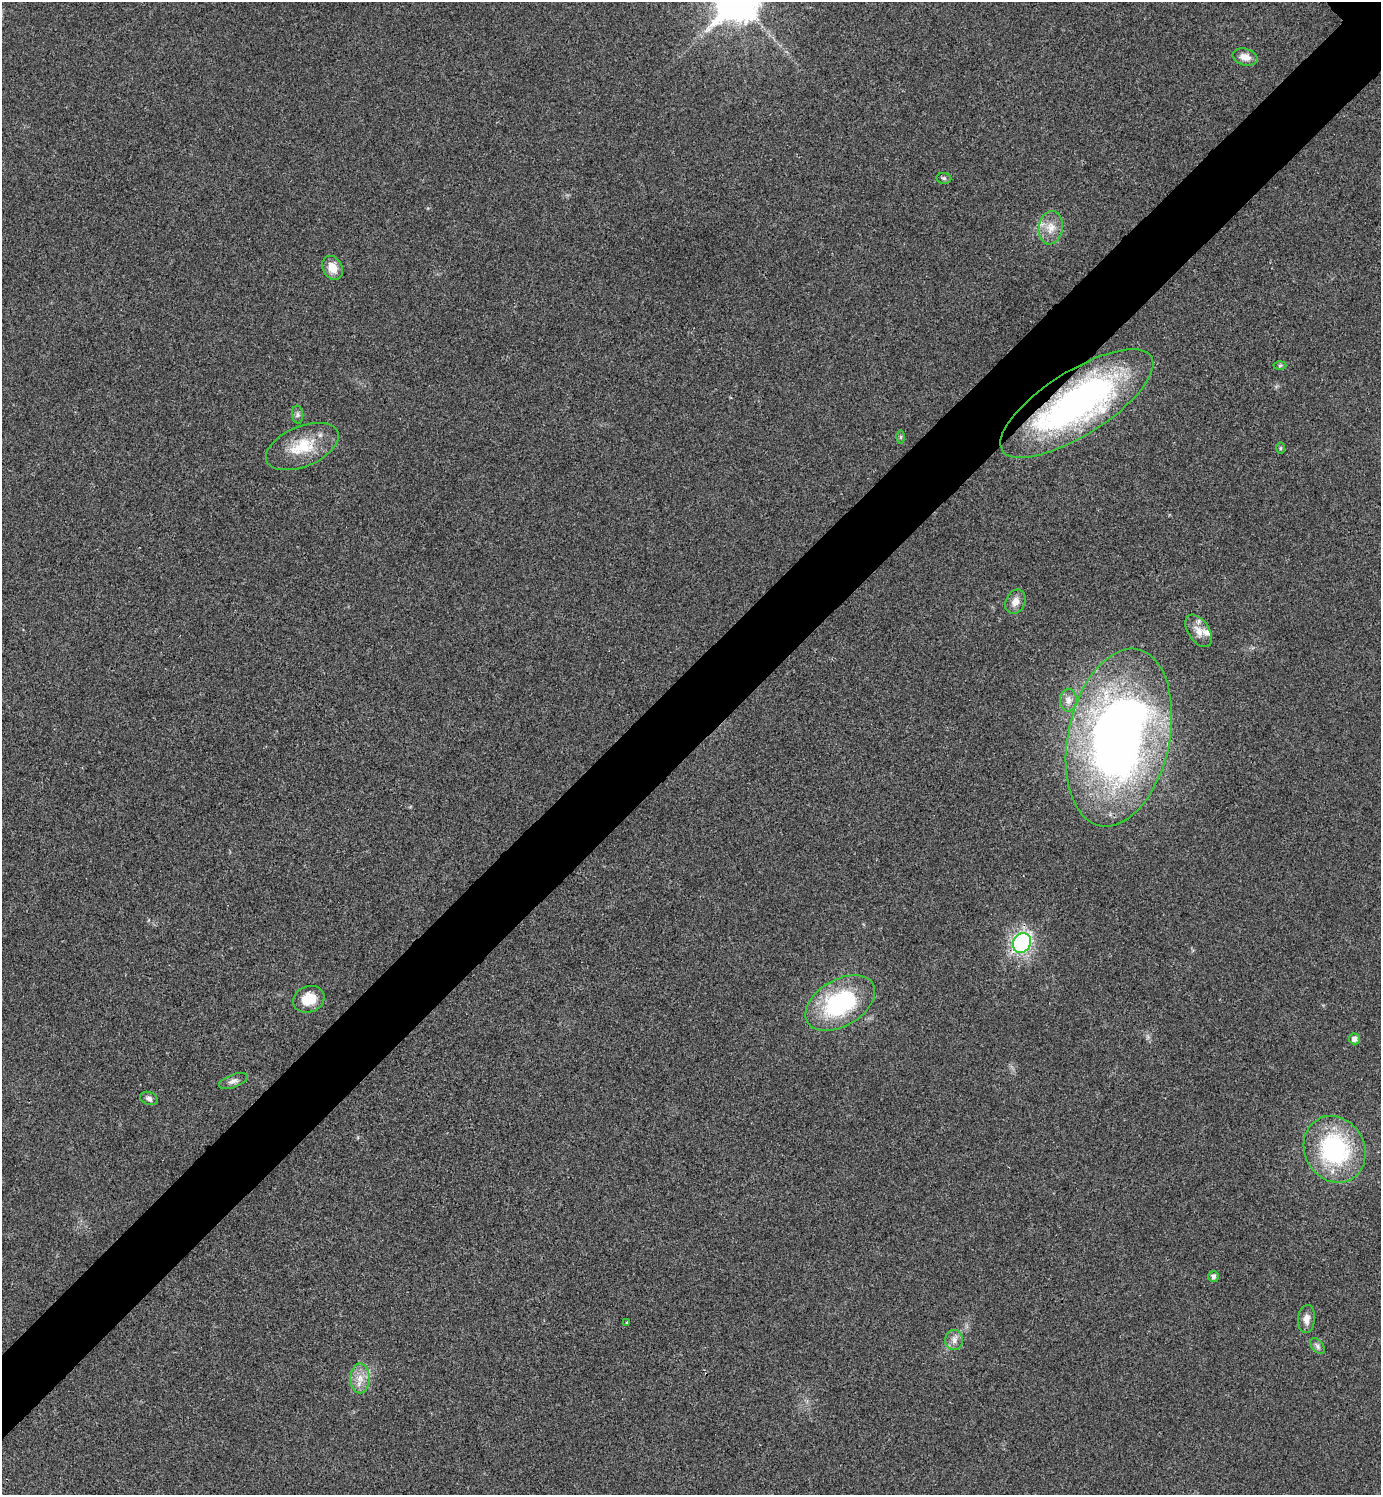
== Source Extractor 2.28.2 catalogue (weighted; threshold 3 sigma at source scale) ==
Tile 7 of 4 x 4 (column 3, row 2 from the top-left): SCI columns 3062-4440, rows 2990-4482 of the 5980 x 5981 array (HDU 1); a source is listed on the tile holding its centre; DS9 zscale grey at full resolution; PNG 1383 x 1497 px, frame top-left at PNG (2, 2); each listed source drawn as its Kron ellipse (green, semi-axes under 4 px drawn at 4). Shown black and unused: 6% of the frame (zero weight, under 3 of 4 exposures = <1% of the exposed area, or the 3 px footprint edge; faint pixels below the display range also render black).
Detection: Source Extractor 2.28.2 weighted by HDU 2 'WHT'; one run over the whole footprint, this tile lists its part. Background 0.0281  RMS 0.0053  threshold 0.0241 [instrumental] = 3 sigma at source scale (4.5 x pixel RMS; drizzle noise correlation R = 1.50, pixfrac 1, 0.05/0.05 arcsec/px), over >= 5 px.
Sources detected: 28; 1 inside a brighter listed object's ellipse — not listed separately; the other 27 listed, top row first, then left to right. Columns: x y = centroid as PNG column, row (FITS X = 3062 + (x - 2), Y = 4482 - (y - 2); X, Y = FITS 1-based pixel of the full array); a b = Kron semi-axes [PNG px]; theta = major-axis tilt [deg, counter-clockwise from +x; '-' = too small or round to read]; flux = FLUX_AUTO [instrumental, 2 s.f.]
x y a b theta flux
1245 57 13 8 -16 5.2
944 178 7 5 -7 0.94
1051 228 17 12 81 7
332 268 12 9 -61 6.6
1280 366 6 4 2 0.75
1077 403 88 32 32 180
298 415 9 5 -85 1.3
901 437 6 4 90 0.84
302 446 38 20 22 20
1280 448 6 4 89 0.72
1015 602 13 9 64 4.4
1199 631 18 10 -57 5.5
1068 700 11 8 87 3.2
1119 738 90 50 78 380
1022 943 10 8 61 94
309 999 16 13 20 11
840 1003 38 23 31 60
1355 1039 5 5 - 2.8
233 1081 15 6 20 2.8
149 1098 9 6 -19 1.7
1335 1149 34 30 -61 67
1213 1277 5 5 - 1.7
1306 1319 14 8 85 3.7
627 1323 3 3 - 1.1
954 1340 10 9 - 3.2
1317 1346 9 5 -50 1.6
360 1378 15 9 -89 6
Overlapping masked pixels (flux is a lower limit): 1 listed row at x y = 1077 403